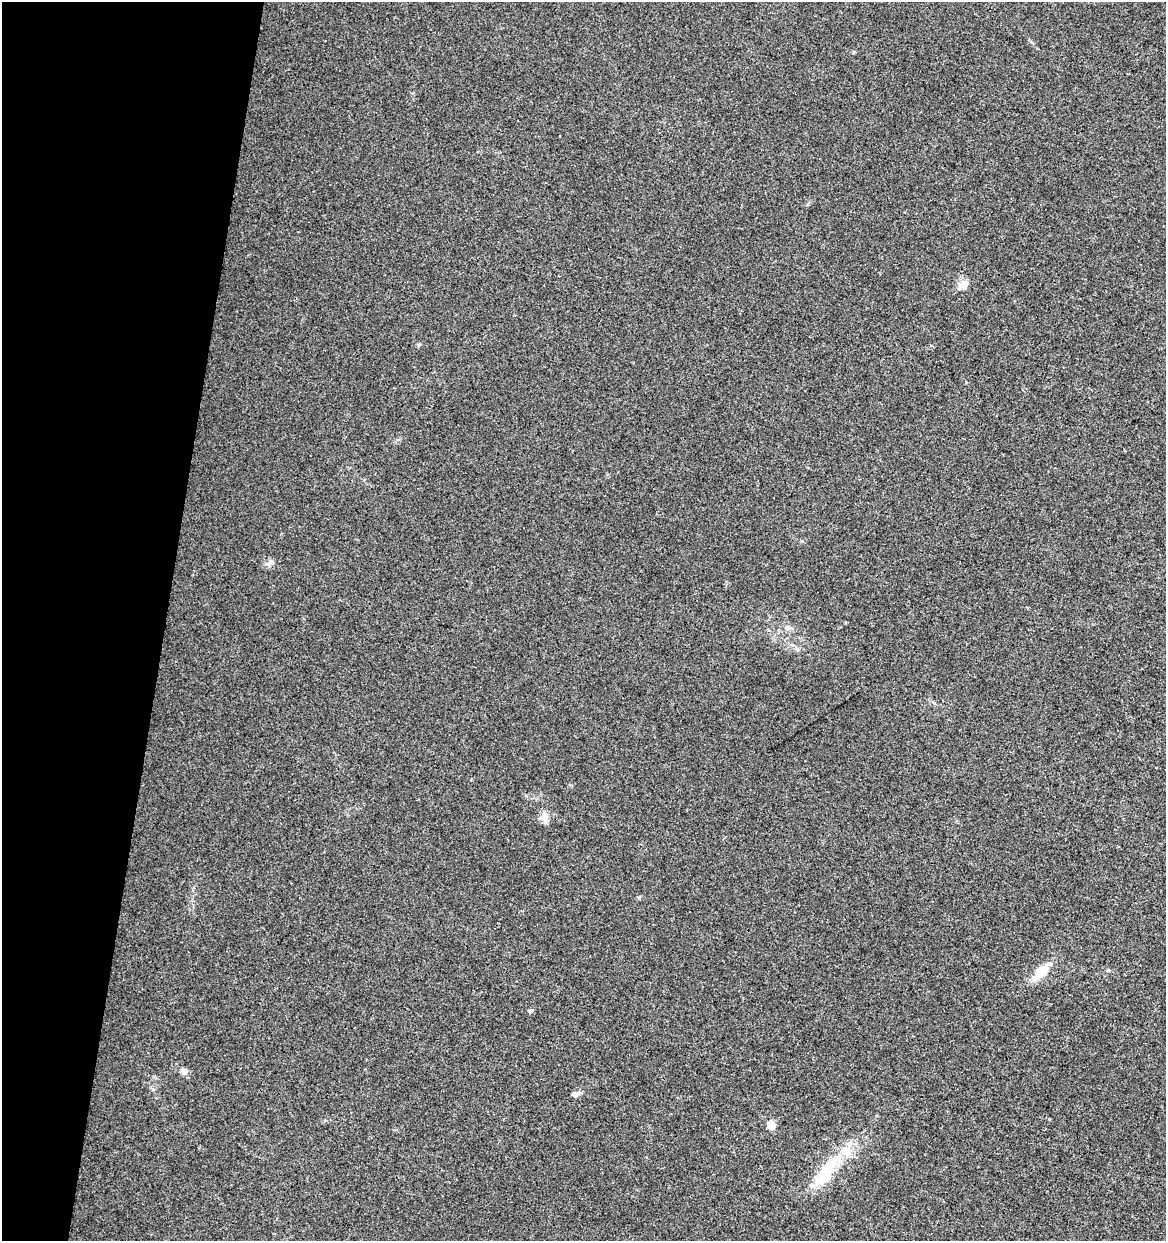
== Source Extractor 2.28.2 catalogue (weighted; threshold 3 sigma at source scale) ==
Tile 9 of 4 x 4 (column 1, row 3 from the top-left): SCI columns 221-1384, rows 1245-2483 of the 5159 x 4962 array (HDU 1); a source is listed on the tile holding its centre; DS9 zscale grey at full resolution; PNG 1168 x 1243 px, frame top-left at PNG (2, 2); no overlay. Shown black and unused: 14% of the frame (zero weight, under 3 of 4 exposures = <1% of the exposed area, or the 3 px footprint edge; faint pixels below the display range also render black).
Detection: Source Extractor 2.28.2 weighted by HDU 2 'WHT'; one run over the whole footprint, this tile lists its part. Background 0.00577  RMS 0.0027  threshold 0.0121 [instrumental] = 3 sigma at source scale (4.5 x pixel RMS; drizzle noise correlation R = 1.50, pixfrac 1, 0.0396/0.0396 arcsec/px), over >= 5 px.
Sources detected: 13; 1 inside a brighter listed object's ellipse — not listed separately; the other 12 listed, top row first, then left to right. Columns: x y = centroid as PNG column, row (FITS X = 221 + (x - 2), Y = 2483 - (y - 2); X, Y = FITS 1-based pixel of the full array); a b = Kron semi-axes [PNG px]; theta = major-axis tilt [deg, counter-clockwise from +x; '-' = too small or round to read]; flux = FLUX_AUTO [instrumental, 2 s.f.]
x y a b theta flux
961 285 9 8 - 1.5
419 345 6 5 - 0.37
271 562 10 6 -11 0.96
788 627 9 7 -23 0.97
545 818 16 8 88 1.8
1108 970 5 3 - 0.28
1043 971 19 11 45 5.4
530 1011 5 4 - 0.77
184 1071 8 8 - 1.1
574 1094 10 6 -4 0.77
771 1125 9 8 - 2.3
825 1175 37 16 61 11
Unlisted compact peaks at least as high as the median listed source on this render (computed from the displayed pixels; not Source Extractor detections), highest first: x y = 802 541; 639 898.